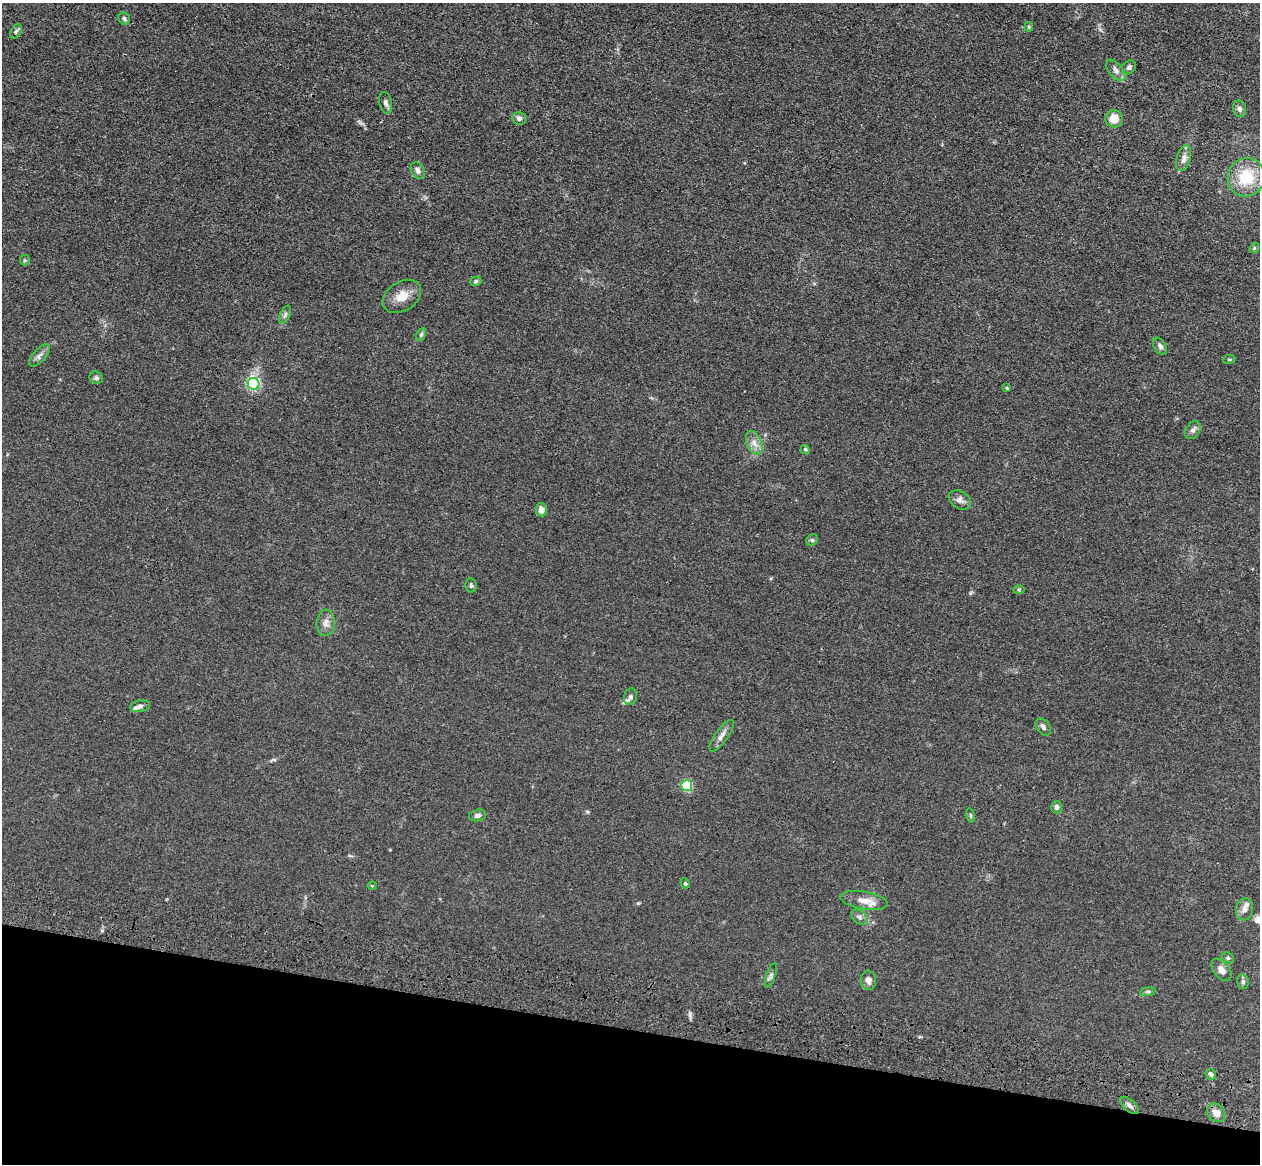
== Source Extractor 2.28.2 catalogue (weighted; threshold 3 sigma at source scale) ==
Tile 15 of 4 x 4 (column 3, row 4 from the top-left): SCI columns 2555-3812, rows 362-1523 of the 5109 x 5248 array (HDU 1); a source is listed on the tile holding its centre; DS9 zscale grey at full resolution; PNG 1262 x 1166 px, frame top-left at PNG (2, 3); each listed source drawn as its Kron ellipse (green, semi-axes under 4 px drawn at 4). Shown black and unused: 12% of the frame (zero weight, under 3 of 4 exposures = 6% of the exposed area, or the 3 px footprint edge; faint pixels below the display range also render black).
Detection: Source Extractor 2.28.2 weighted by HDU 2 'WHT'; one run over the whole footprint, this tile lists its part. Background 0.0611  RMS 0.0075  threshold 0.0338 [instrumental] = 3 sigma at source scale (4.5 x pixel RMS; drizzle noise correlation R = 1.50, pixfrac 1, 0.05/0.05 arcsec/px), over >= 5 px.
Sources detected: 57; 2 inside a brighter listed object's ellipse — not listed separately; the other 55 listed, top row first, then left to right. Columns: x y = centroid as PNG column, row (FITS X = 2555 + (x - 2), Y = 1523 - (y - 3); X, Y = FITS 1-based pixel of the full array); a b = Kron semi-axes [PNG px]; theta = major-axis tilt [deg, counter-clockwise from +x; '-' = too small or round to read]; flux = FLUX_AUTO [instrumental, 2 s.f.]
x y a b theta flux
124 19 7 5 -57 1.5
1029 27 4 4 - 0.78
16 32 8 5 62 1.5
1129 67 8 6 42 2.1
1116 70 12 7 -50 3.2
386 103 11 6 -77 2.5
1239 109 8 6 -76 2.2
519 118 7 6 - 2.4
1114 119 9 8 - 10
1184 158 13 7 74 3.7
418 171 9 6 -59 3.2
1246 177 19 18 - 28
1254 248 5 4 - 0.97
25 260 5 5 - 0.95
476 281 6 4 17 1.1
402 296 21 14 32 10
285 315 9 5 65 1.8
421 335 7 4 63 1.3
1160 346 9 6 -58 2.3
40 355 14 6 48 3.2
1229 359 6 3 8 0.78
96 378 7 6 - 1.4
254 384 6 5 - 110
1007 388 4 3 - 0.82
1193 430 10 7 58 2.8
754 443 12 7 -68 5
805 449 5 4 - 1.2
960 500 12 8 -32 3.6
541 510 7 5 -83 5
812 540 6 5 - 1.4
471 585 7 5 -81 1.4
1019 589 6 4 0 0.84
326 623 13 9 86 4.5
630 697 8 6 77 2.3
140 706 10 5 10 2.9
1043 727 9 6 -52 2.4
722 736 19 6 54 4.3
687 786 5 5 - 53
1057 807 6 5 - 2.3
477 815 9 5 12 1.9
971 815 7 4 -81 1
685 883 5 4 - 1.1
372 886 4 4 - 0.71
864 900 24 9 -10 8.8
1245 909 11 8 83 3.6
860 917 9 6 -42 2.4
1228 958 6 5 - 1.5
1222 970 13 7 -51 4.9
771 975 13 4 71 2
868 980 10 7 -83 3.6
1243 982 7 5 -78 1.7
1148 992 7 4 8 1.2
1211 1074 6 5 - 2
1130 1105 11 5 -41 3
1216 1113 10 8 -47 6.1